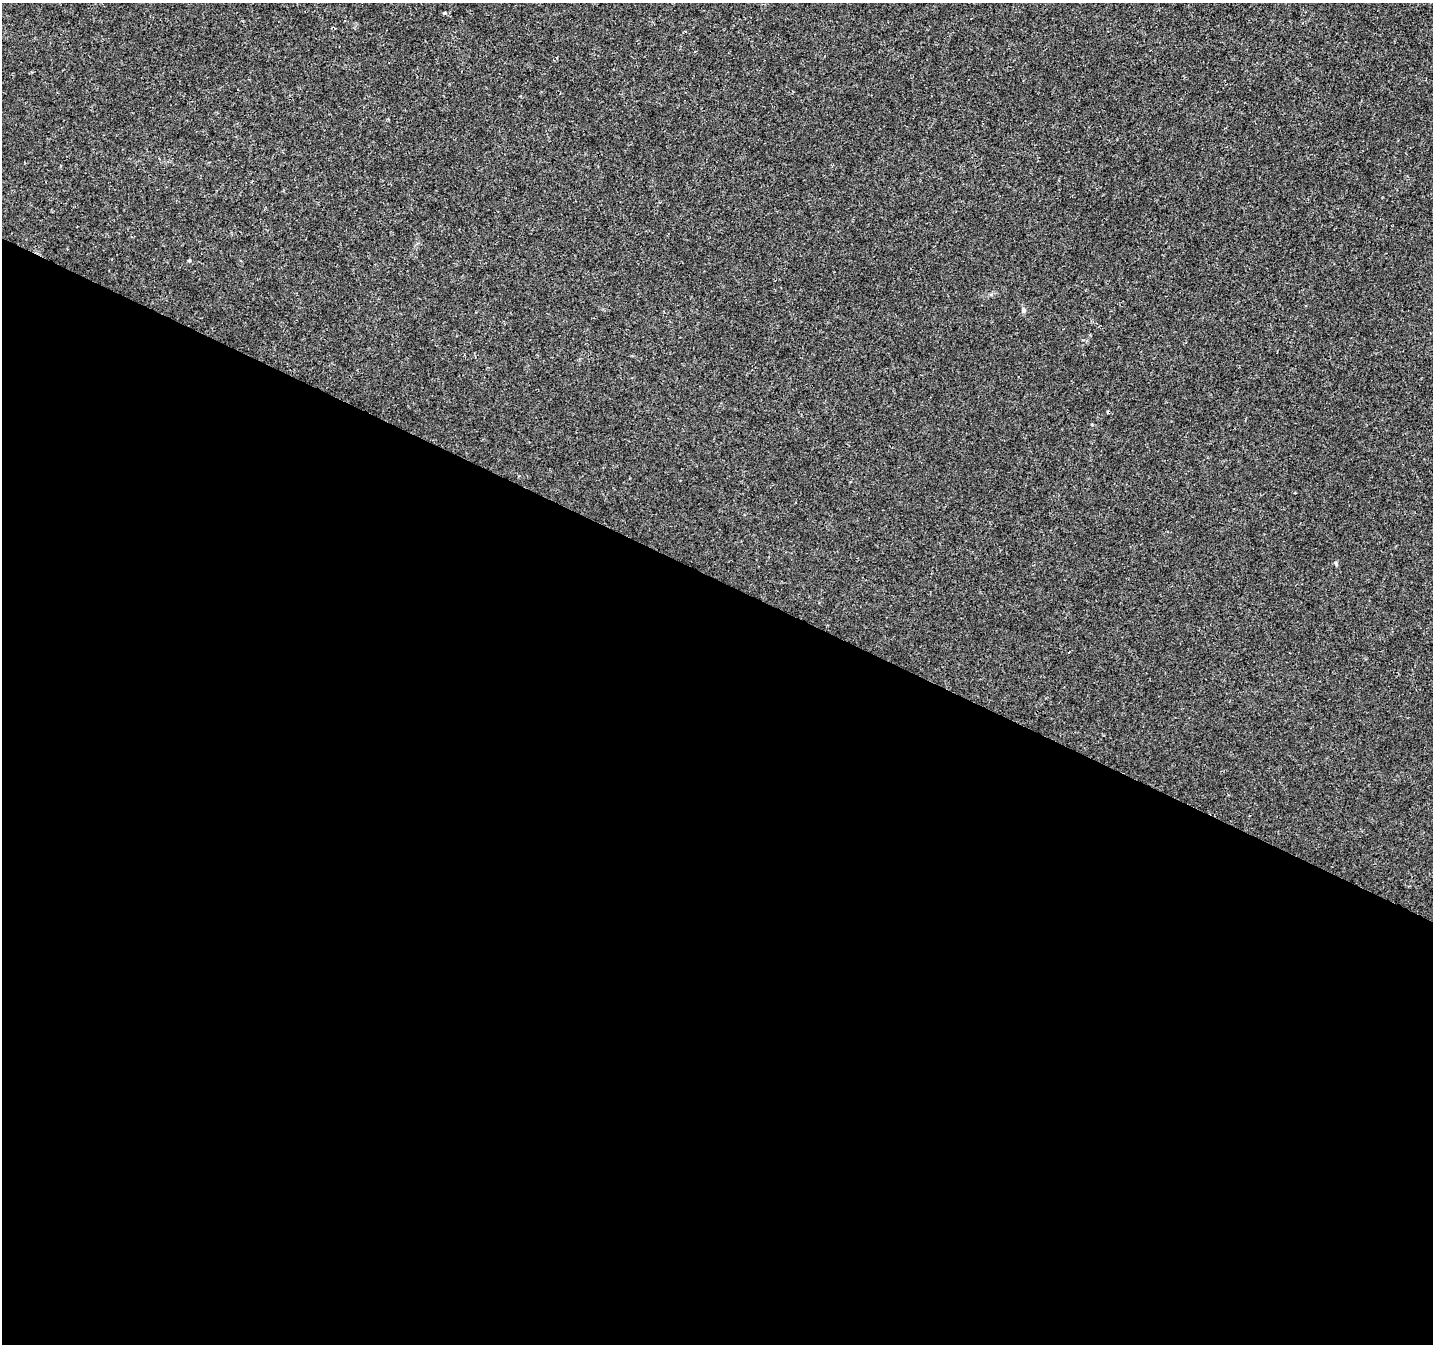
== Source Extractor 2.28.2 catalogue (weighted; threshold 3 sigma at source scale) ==
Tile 14 of 4 x 4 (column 2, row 4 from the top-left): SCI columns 1432-2862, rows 201-1542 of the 5732 x 5835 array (HDU 1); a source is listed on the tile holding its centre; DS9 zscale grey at full resolution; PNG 1435 x 1346 px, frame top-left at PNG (2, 3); no overlay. Shown black and unused: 57% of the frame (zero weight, under 3 of 4 exposures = <1% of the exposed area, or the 3 px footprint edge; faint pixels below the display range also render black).
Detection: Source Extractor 2.28.2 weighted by HDU 2 'WHT'; one run over the whole footprint, this tile lists its part. Background 0.001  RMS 9.2e-04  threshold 0.00415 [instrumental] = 3 sigma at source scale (4.5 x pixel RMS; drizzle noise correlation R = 1.50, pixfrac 1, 0.0396/0.0396 arcsec/px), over >= 5 px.
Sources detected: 3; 1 cosmic-ray / hot-pixel residue — not listed; the other 2 listed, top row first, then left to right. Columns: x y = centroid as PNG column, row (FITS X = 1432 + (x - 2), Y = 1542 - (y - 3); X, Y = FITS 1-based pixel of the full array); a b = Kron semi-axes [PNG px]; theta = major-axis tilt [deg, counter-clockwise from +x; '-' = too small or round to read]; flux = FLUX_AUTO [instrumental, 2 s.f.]
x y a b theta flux
444 13 4 4 - 0.11
1024 310 8 5 -80 0.2